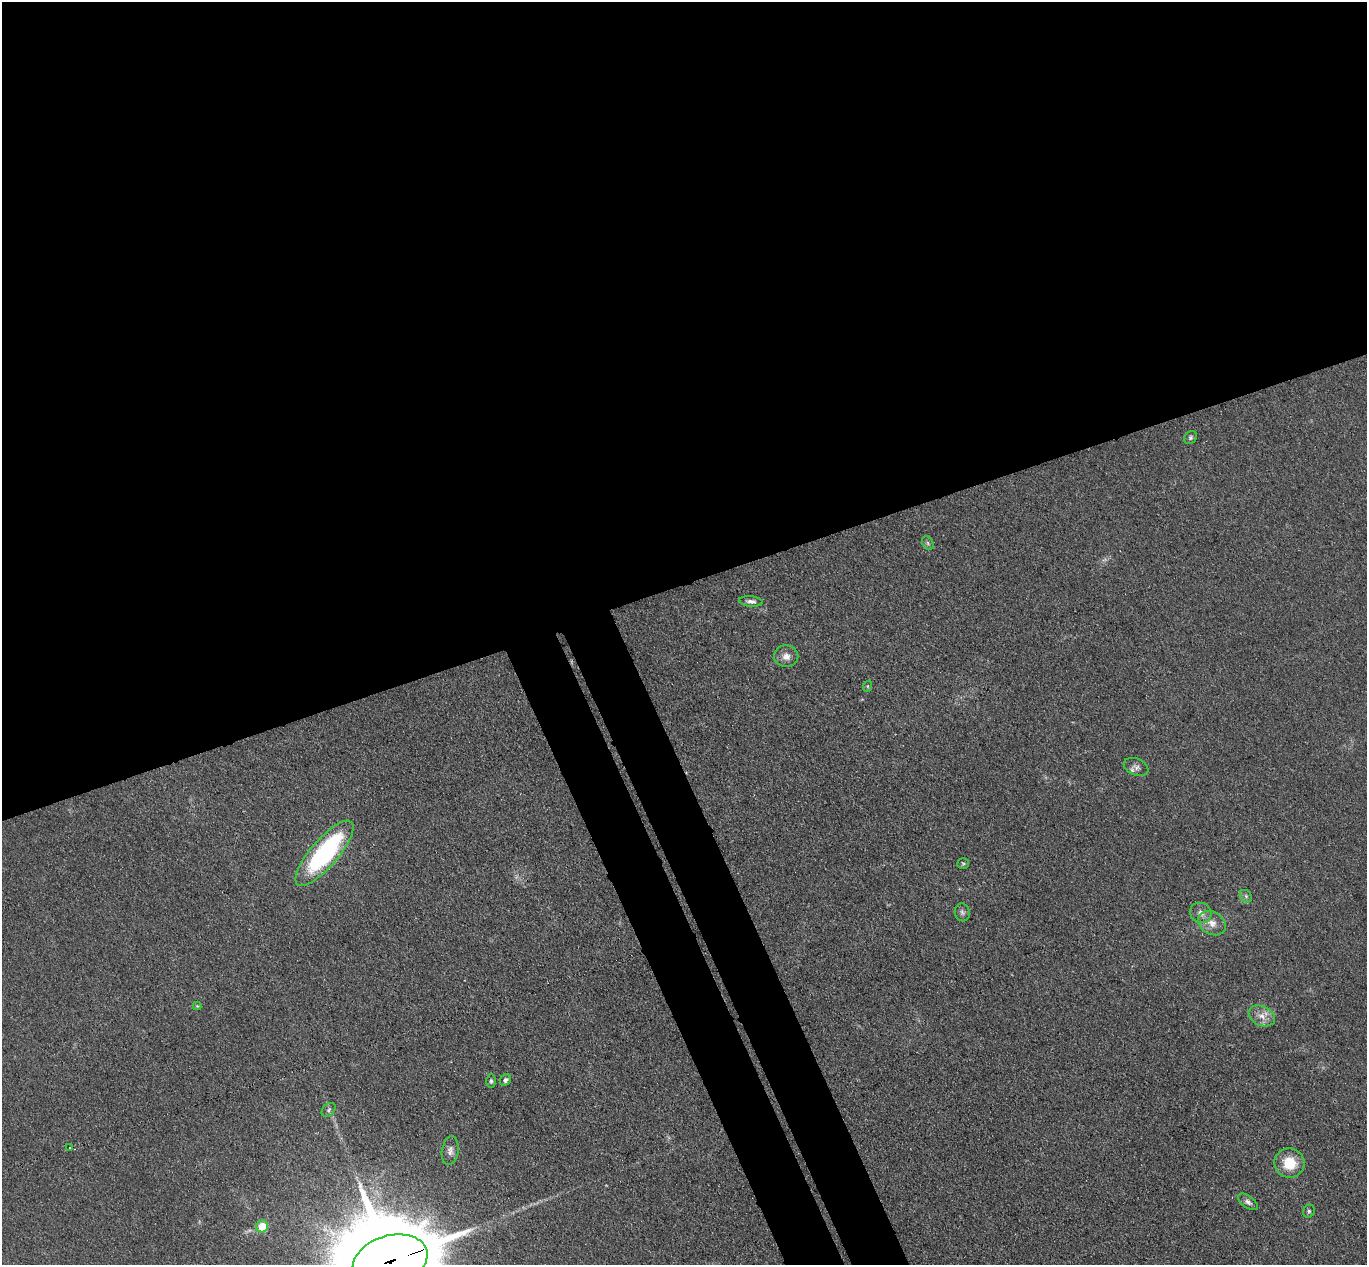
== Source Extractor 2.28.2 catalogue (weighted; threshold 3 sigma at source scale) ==
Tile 2 of 4 x 4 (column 2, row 1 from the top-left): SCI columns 1420-2784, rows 3962-5224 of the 5571 x 5525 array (HDU 1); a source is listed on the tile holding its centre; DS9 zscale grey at full resolution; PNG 1369 x 1267 px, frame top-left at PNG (2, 2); each listed source drawn as its Kron ellipse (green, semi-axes under 4 px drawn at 4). Shown black and unused: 51% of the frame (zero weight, under 3 of 4 exposures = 5% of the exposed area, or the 3 px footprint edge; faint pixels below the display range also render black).
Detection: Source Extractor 2.28.2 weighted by HDU 2 'WHT'; one run over the whole footprint, this tile lists its part. Background 0.0885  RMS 0.0071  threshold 0.0318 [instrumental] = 3 sigma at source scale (4.5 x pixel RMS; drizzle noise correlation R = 1.50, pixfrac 1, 0.05/0.05 arcsec/px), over >= 5 px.
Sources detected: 25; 1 too faint to see at this stretch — neither listed nor drawn; the other 24 listed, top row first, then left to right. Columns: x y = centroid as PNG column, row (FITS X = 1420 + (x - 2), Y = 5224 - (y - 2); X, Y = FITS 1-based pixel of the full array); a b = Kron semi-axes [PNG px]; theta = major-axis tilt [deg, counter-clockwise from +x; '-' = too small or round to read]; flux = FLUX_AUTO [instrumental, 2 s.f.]
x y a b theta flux
1191 437 7 5 46 1.5
928 543 7 5 -61 1.5
751 601 12 5 -5 2.6
786 656 12 11 - 5.1
868 686 5 3 - 0.78
1136 767 13 8 -23 3.3
324 853 41 14 49 100
963 864 6 5 - 1.1
1246 896 7 5 -47 1.7
962 912 9 7 -77 2.3
1201 913 11 10 - 4.5
1212 923 15 11 -30 7.3
197 1006 4 4 - 0.68
1262 1016 14 9 -25 6.4
505 1080 6 5 - 1.9
491 1081 6 5 - 1.5
329 1110 8 5 44 1.7
70 1148 3 3 - 0.84
450 1151 14 8 82 3.9
1290 1163 15 14 - 19
1248 1202 11 6 -36 2.6
1309 1211 7 5 65 1.3
262 1226 6 5 - 21
390 1261 38 25 17 18000
Overlapping masked pixels (flux is a lower limit): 1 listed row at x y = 390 1261
Isophote crosses this tile's border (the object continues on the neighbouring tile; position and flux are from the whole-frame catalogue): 1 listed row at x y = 390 1261